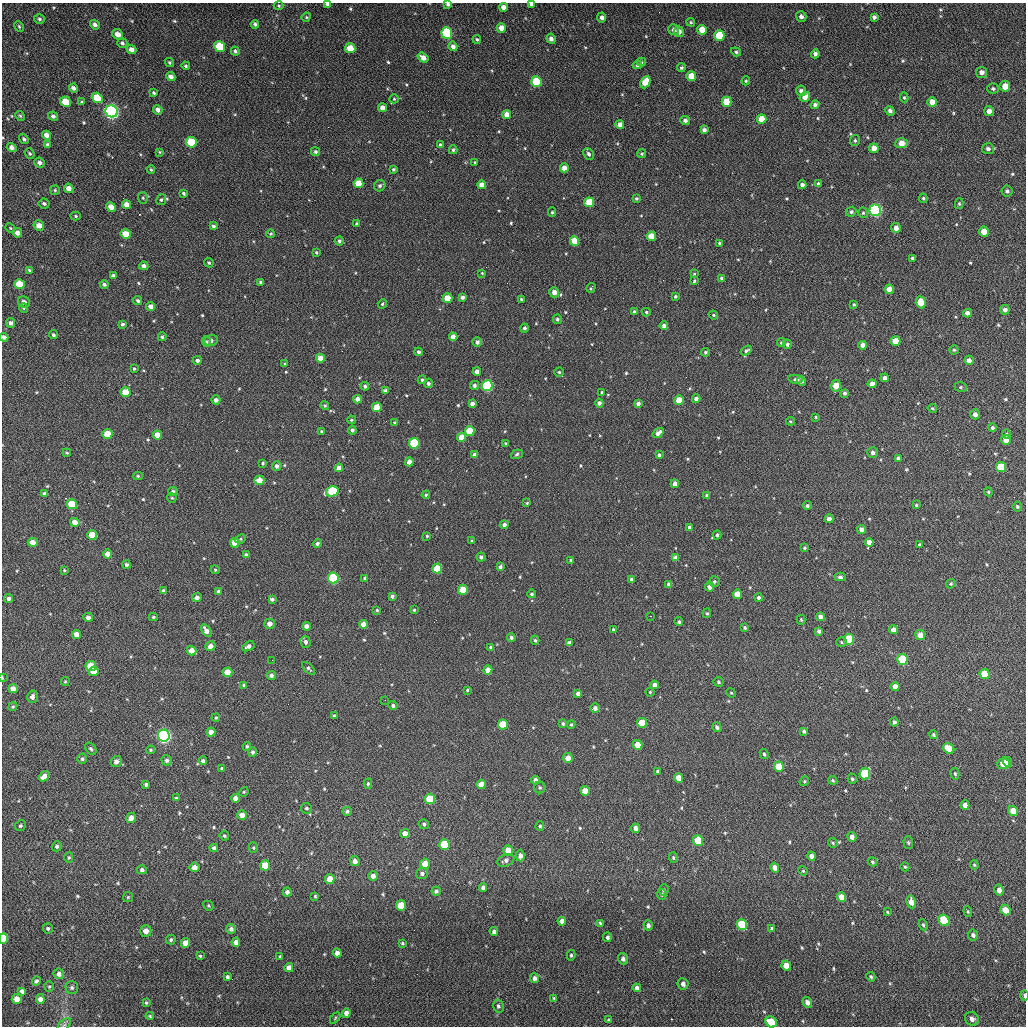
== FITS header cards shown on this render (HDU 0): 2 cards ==
NAXIS1  =                 1024 / length of data axis 1
NAXIS2  =                 1024 / length of data axis 2

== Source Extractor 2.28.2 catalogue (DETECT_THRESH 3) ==
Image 1024 x 1024 px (HDU 0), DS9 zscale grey, 1 PNG px = 1 image px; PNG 1028 x 1028 px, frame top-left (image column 1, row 1024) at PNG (2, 3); each listed source drawn as its Kron ellipse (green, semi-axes under 4 px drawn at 4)
Background 74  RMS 11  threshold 32.7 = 3 sigma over >= 5 px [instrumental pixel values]
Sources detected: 601; of the 601, the 500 brightest by FLUX_AUTO listed and drawn (101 fainter detections omitted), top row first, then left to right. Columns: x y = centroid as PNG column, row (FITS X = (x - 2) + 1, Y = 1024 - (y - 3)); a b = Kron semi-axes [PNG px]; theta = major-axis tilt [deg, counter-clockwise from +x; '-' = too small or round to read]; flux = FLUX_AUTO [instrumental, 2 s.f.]
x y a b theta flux
328 4 4 3 - 2600
448 4 4 3 - 1800
531 4 4 3 - 2000
279 6 5 4 - 980
503 7 4 4 - 4400
306 17 5 4 - 850
602 17 5 4 - 3000
801 17 5 5 - 2800
874 17 4 4 - 1900
39 19 5 5 - 1600
691 22 4 4 - 1100
255 24 4 4 - 1600
95 25 5 4 - 2600
19 27 6 4 -63 1000
501 28 5 4 - 6400
674 30 6 5 - 3000
702 30 5 4 - 9300
679 32 5 5 - 3900
447 33 6 5 - 55000
118 34 6 5 - 5500
719 35 5 5 - 22000
477 39 4 3 - 970
551 39 5 4 - 2900
122 43 5 5 - 1600
453 46 5 4 - 3200
220 47 5 5 - 31000
350 48 5 5 - 11000
131 50 5 4 - 4700
235 51 4 3 - 1500
736 52 5 4 - 1400
815 54 4 4 - 2400
423 58 6 4 -35 5300
169 62 5 4 - 1200
641 62 5 4 - 860
637 65 4 4 - 1800
186 66 4 4 - 1200
681 68 4 4 - 1300
982 72 5 5 - 3200
691 76 5 5 - 13000
171 77 5 4 - 3900
536 81 5 5 - 34000
746 81 4 3 - 980
645 82 6 4 65 13000
1005 86 5 5 - 7800
73 88 4 4 - 2400
993 89 6 5 - 1400
801 91 5 5 - 2500
154 93 4 3 - 1200
805 97 6 4 35 6300
904 97 5 4 - 1000
97 98 5 5 - 20000
394 99 4 4 - 850
66 102 5 5 - 15000
82 102 3 3 - 1300
727 102 5 5 - 20000
932 102 5 5 - 7100
815 105 4 4 - 2100
382 108 4 4 - 5000
158 110 5 4 - 2800
112 111 6 6 - 280000
890 111 5 4 - 2500
989 111 5 5 - 4300
507 114 4 4 - 5600
20 116 5 4 - 960
53 116 5 4 - 2000
761 119 5 5 - 12000
685 120 5 4 - 2500
620 124 4 4 - 5000
704 130 4 4 - 2600
46 135 4 4 - 4100
24 139 5 4 - 1600
855 141 5 5 - 1200
191 142 5 5 - 30000
902 143 6 5 - 8600
48 145 4 4 - 1600
440 145 4 3 - 1100
12 147 5 4 - 2900
874 148 4 4 - 7200
988 149 6 5 - 2200
453 150 4 3 - 1500
160 152 4 3 - 820
315 152 5 4 - 1600
30 153 6 4 -52 1200
589 154 6 5 - 2200
641 154 4 4 - 1000
475 162 3 3 - 910
40 163 5 5 - 2400
564 168 4 4 - 5900
151 169 4 3 - 820
393 169 3 3 - 1200
359 183 5 5 - 14000
818 184 4 4 - 1400
482 185 4 4 - 7200
802 185 4 4 - 2900
380 186 6 5 - 1700
69 188 5 4 - 4700
55 190 5 4 - 990
1007 191 5 5 - 1700
183 193 4 3 - 1400
143 198 6 5 - 1100
923 198 5 4 - 1000
636 199 3 3 - 1100
161 200 6 5 - 1300
589 202 5 5 - 19000
44 204 6 5 - 1600
959 204 5 4 - 1100
126 205 5 4 - 5300
111 207 5 4 - 7700
875 210 5 5 - 150000
552 212 5 4 - 880
851 212 5 5 - 1700
863 213 5 4 - 1200
75 216 5 4 - 1200
357 224 4 4 - 1200
39 225 5 5 - 5300
213 226 4 3 - 1800
10 228 5 4 - 830
896 228 5 4 - 4900
984 231 5 5 - 9400
17 233 5 4 - 4000
126 234 5 5 - 16000
271 234 4 4 - 950
651 236 4 4 - 12000
339 241 4 4 - 1800
575 241 5 4 - 16000
719 243 3 3 - 1200
316 252 4 3 - 960
912 258 4 3 - 1000
209 263 5 4 - 1300
144 266 4 4 - 3000
29 270 4 4 - 1200
482 273 3 3 - 830
694 274 3 3 - 880
113 275 4 3 - 1400
721 278 4 3 - 1100
694 281 4 3 - 1100
261 282 4 3 - 1500
19 284 5 5 - 17000
104 284 4 4 - 1600
591 288 5 3 - 1100
889 289 4 4 - 6800
554 292 5 5 - 5200
462 297 4 4 - 2600
675 297 4 4 - 1200
447 298 5 4 - 15000
521 299 3 3 - 920
138 301 5 4 - 1700
24 302 6 5 - 3800
921 302 6 5 - 16000
382 304 5 4 - 1100
854 304 4 3 - 820
151 306 5 4 - 4500
24 308 5 4 - 840
1005 310 5 4 - 2900
634 312 4 4 - 1400
646 312 4 4 - 1100
967 313 4 4 - 3500
713 315 5 3 - 940
557 319 5 4 - 1600
11 323 5 4 - 2600
122 324 4 4 - 1300
664 326 4 4 - 3100
525 328 4 4 - 1800
53 335 5 4 - 1400
4 337 4 4 - 2800
162 337 4 4 - 1300
453 337 4 4 - 6000
211 340 7 5 15 2400
895 341 5 5 - 10000
207 342 5 4 - 1200
477 342 4 4 - 2700
781 343 4 4 - 1100
787 344 4 4 - 1800
862 345 4 4 - 4500
746 350 6 4 35 1500
954 350 4 4 - 1000
419 352 4 4 - 2000
705 352 4 4 - 1400
320 358 4 4 - 8900
197 360 4 4 - 2100
969 360 5 4 - 3200
285 364 4 3 - 1400
134 369 4 3 - 860
477 372 4 4 - 4400
559 372 4 4 - 1000
885 378 4 4 - 3500
796 379 7 4 -8 1400
422 380 4 4 - 1500
802 381 5 4 - 2100
428 383 4 4 - 1700
872 384 4 4 - 5400
474 385 4 4 - 1900
365 386 4 4 - 1600
487 386 5 5 - 82000
836 386 6 4 81 13000
961 387 6 5 - 1400
385 391 4 4 - 2900
126 392 5 4 - 13000
602 392 4 4 - 1100
845 393 4 3 - 1700
357 399 4 4 - 4700
696 399 4 4 - 3000
216 400 4 4 - 3000
679 400 5 4 - 14000
599 403 4 4 - 2700
472 404 4 4 - 3500
638 404 4 4 - 2900
325 406 4 4 - 1100
377 407 5 4 - 16000
932 408 5 4 - 1000
975 414 5 4 - 3300
816 417 4 3 - 820
351 420 4 3 - 1000
790 421 4 3 - 870
395 423 4 4 - 1200
992 428 4 4 - 1600
352 430 4 4 - 1800
322 431 3 3 - 1300
470 431 5 5 - 18000
658 433 6 4 36 3700
107 434 5 5 - 16000
1006 434 5 4 - 960
157 435 4 4 - 8300
462 437 4 4 - 11000
1006 440 5 4 - 8100
414 443 5 5 - 46000
505 443 4 3 - 810
67 453 4 3 - 910
873 453 5 5 - 2500
517 454 6 4 21 1400
475 455 4 4 - 3600
659 455 4 3 - 1500
898 458 4 4 - 1700
409 462 4 4 - 4700
263 463 4 4 - 860
277 466 5 4 - 2400
1001 467 5 5 - 23000
339 468 4 4 - 4800
138 476 4 4 - 970
259 480 5 4 - 9900
675 484 4 4 - 4500
173 491 5 4 - 1600
332 491 6 5 - 42000
988 492 4 4 - 820
44 493 4 4 - 1500
426 495 4 3 - 890
707 495 4 4 - 2100
172 498 5 4 - 920
527 503 4 3 - 880
72 504 5 5 - 24000
807 505 4 4 - 1600
916 505 3 3 - 900
1017 507 5 4 - 1200
829 519 4 4 - 4500
75 522 5 4 - 6700
504 525 4 4 - 2400
689 527 4 3 - 2100
861 529 4 4 - 3200
92 535 5 5 - 14000
717 535 4 4 - 1300
427 536 3 3 - 850
240 539 5 4 - 1000
472 541 4 4 - 970
33 542 5 4 - 6800
869 542 4 4 - 5100
235 543 5 5 - 12000
317 543 4 4 - 1800
919 545 3 3 - 1300
804 548 4 4 - 1100
108 554 4 4 - 7000
246 555 4 4 - 2400
481 557 4 4 - 2200
675 558 4 4 - 4300
571 560 4 3 - 970
127 564 4 4 - 1700
500 567 4 4 - 1700
437 568 5 4 - 19000
64 570 4 3 - 840
215 570 4 4 - 860
840 577 6 4 -2 1700
333 578 5 5 - 61000
365 578 4 4 - 1900
631 579 4 4 - 1300
714 581 5 5 - 1500
669 584 4 4 - 2400
951 584 5 4 - 880
710 587 4 4 - 4400
463 590 5 4 - 13000
163 591 4 4 - 1900
218 591 4 4 - 1900
532 594 4 4 - 1300
737 594 4 4 - 12000
392 596 4 3 - 1800
197 597 5 4 - 2900
9 598 4 4 - 2100
759 598 4 4 - 1700
272 599 4 3 - 1800
377 610 3 3 - 930
414 610 3 3 - 1000
707 613 5 4 - 1000
650 616 3 2 - 850
88 617 5 4 - 3200
153 617 4 4 - 1100
820 617 4 4 - 2900
801 620 5 3 - 940
679 622 4 4 - 1500
270 624 5 5 - 4600
363 624 4 4 - 7000
307 626 4 4 - 4100
745 628 4 3 - 1300
613 629 3 3 - 880
894 630 4 4 - 5200
206 631 7 4 -55 4700
819 631 4 4 - 2400
76 634 4 4 - 5500
920 635 5 5 - 7400
511 637 4 4 - 1700
849 639 5 5 - 32000
535 640 4 3 - 1200
306 642 6 5 - 2400
841 642 5 4 - 1000
569 643 4 4 - 2600
210 646 5 4 - 4500
248 646 6 4 30 3000
491 647 4 4 - 1700
192 651 5 4 - 7200
902 659 5 5 - 38000
272 660 2 2 - 1700
91 666 5 5 - 18000
308 668 8 4 -44 1600
488 670 4 4 - 8000
94 671 5 4 - 7300
227 672 5 5 - 10000
985 674 5 5 - 17000
271 675 4 4 - 2400
2 678 4 2 - 840
65 681 5 4 - 890
718 682 5 5 - 1300
244 685 3 3 - 1100
654 685 4 4 - 3700
895 687 4 4 - 5200
13 689 5 4 - 5300
467 690 4 4 - 1100
650 692 4 4 - 900
578 693 4 4 - 2800
731 693 5 4 - 820
32 697 6 5 - 3100
385 700 3 2 - 880
393 705 4 4 - 1700
13 707 5 4 - 1000
595 708 5 4 - 2800
334 715 4 4 - 1200
216 718 4 3 - 850
894 722 4 4 - 1900
642 723 5 5 - 14000
503 724 5 5 - 22000
563 724 4 3 - 1300
571 724 4 3 - 940
717 727 5 4 - 1800
804 731 4 3 - 1600
211 732 4 4 - 4900
934 735 4 4 - 1200
164 736 6 6 - 280000
638 745 5 4 - 11000
247 746 4 3 - 1100
949 748 6 5 - 16000
91 749 7 4 -50 1500
150 750 4 3 - 820
252 752 5 4 - 1900
764 754 5 4 - 1300
568 758 5 5 - 6400
82 759 5 4 - 1400
167 760 5 5 - 2200
116 761 6 5 - 3600
203 761 4 4 - 1900
1007 762 5 3 - 6300
1003 764 6 5 - 14000
779 767 5 5 - 15000
222 769 4 4 - 2000
658 771 4 3 - 1400
865 774 6 5 - 34000
955 774 6 4 -75 1000
44 776 6 4 35 4700
679 778 5 4 - 8700
852 779 5 4 - 1200
535 780 4 4 - 3100
833 780 5 4 - 960
804 781 5 4 - 970
146 784 4 3 - 1700
368 784 5 4 - 1200
481 784 5 4 - 7400
540 787 6 5 - 1300
585 791 5 4 - 9200
244 792 5 4 - 810
176 798 4 3 - 990
235 798 4 4 - 3700
430 799 5 5 - 29000
965 805 5 4 - 4700
306 808 5 5 - 1600
347 811 5 4 - 1800
1013 811 5 4 - 9400
242 815 5 5 - 5600
131 818 5 4 - 4900
424 824 5 4 - 1600
20 826 6 5 - 1400
540 826 5 4 - 1200
635 828 5 4 - 3600
405 834 4 4 - 6600
224 836 5 4 - 1100
852 837 5 4 - 3600
698 840 5 5 - 21000
833 843 5 5 - 1000
908 843 6 4 -87 1100
444 844 5 5 - 32000
57 846 5 5 - 1500
253 847 5 4 - 980
214 848 4 4 - 2200
508 851 5 4 - 10000
520 856 6 4 -89 4000
811 856 5 4 - 3300
69 857 5 4 - 990
673 858 5 4 - 1100
506 860 9 6 23 2500
355 861 5 4 - 3500
872 862 5 4 - 930
425 864 5 5 - 10000
265 865 5 5 - 13000
974 865 4 3 - 960
194 867 5 5 - 5300
905 867 4 4 - 950
775 868 5 4 - 3700
142 870 5 4 - 2000
803 871 5 4 - 800
422 873 6 5 - 2500
373 876 4 4 - 3500
330 879 5 4 - 8900
483 887 4 4 - 2400
664 890 5 5 - 1400
999 890 5 4 - 3800
436 891 4 4 - 2000
287 892 4 4 - 2700
662 894 5 4 - 1400
315 896 4 4 - 870
128 897 5 5 - 900
842 897 5 4 - 9000
911 902 6 5 - 5800
401 905 5 5 - 17000
208 906 5 4 - 940
1005 910 5 5 - 11000
968 911 5 4 - 910
887 912 4 3 - 860
944 920 6 5 - 39000
562 921 4 4 - 3400
600 923 3 3 - 910
648 925 5 4 - 2600
742 925 5 5 - 39000
923 925 6 4 -66 1100
48 928 5 5 - 1300
772 928 4 3 - 1500
231 929 5 5 - 2400
146 931 5 5 - 5000
494 931 4 4 - 2300
973 935 5 5 - 2200
607 937 5 4 - 1700
3 938 5 4 - 22000
171 940 5 4 - 1300
236 942 4 4 - 3800
185 943 5 4 - 6400
402 943 4 3 - 900
337 953 4 4 - 3500
571 955 5 4 - 1200
200 956 3 3 - 870
280 957 3 3 - 1400
623 959 5 5 - 2700
786 966 5 4 - 10000
289 968 5 4 - 4100
59 974 5 5 - 3100
227 977 4 4 - 1700
871 977 5 4 - 1100
534 978 5 4 - 2200
36 981 5 4 - 1700
683 984 6 5 - 2900
49 987 5 4 - 950
72 988 6 6 - 1700
637 988 4 4 - 2700
22 991 4 4 - 2000
1024 995 5 3 - 2000
554 998 4 4 - 900
17 999 5 5 - 6700
40 999 5 4 - 3600
807 1002 5 4 - 3400
146 1003 4 3 - 920
498 1006 6 5 - 1600
346 1013 5 4 - 3900
150 1016 4 3 - 890
335 1018 6 3 47 840
972 1019 7 6 - 3200
609 1020 4 3 - 1000
771 1022 6 5 - 18000
64 1024 8 5 44 1800
At the frame edge (FLAGS 8, measured only in part): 8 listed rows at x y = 328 4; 448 4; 531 4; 4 337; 2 678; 3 938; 1024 995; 771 1022
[101 fainter detections neither listed nor drawn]